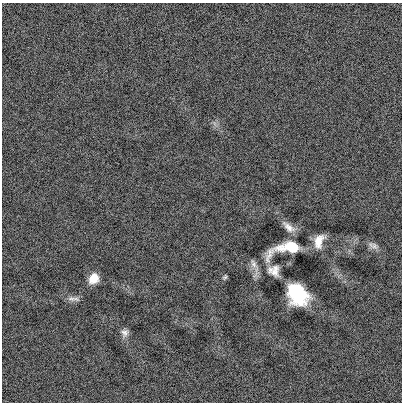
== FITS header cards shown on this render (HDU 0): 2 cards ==
NAXIS1  =                  400
NAXIS2  =                  400

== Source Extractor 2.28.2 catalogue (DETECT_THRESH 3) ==
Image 400 x 400 px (HDU 0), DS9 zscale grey, 1 PNG px = 1 image px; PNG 404 x 404 px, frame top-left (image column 1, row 400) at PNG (2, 3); no overlay
Background 6.73e-04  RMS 0.13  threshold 0.391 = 3 sigma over >= 5 px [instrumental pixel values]
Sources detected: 11; all 11 listed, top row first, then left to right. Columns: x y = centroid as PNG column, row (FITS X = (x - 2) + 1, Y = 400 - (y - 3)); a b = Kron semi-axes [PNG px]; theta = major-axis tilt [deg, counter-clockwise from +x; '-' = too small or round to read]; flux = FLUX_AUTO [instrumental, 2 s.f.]
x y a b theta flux
289 227 17 7 -39 67
319 241 16 10 70 110
374 246 11 8 -38 41
287 248 41 13 14 350
253 264 14 7 -64 47
274 271 14 12 -31 81
225 277 6 5 - 14
94 278 11 9 54 120
297 294 19 15 -50 600
71 299 12 7 -12 42
125 333 11 9 -73 42